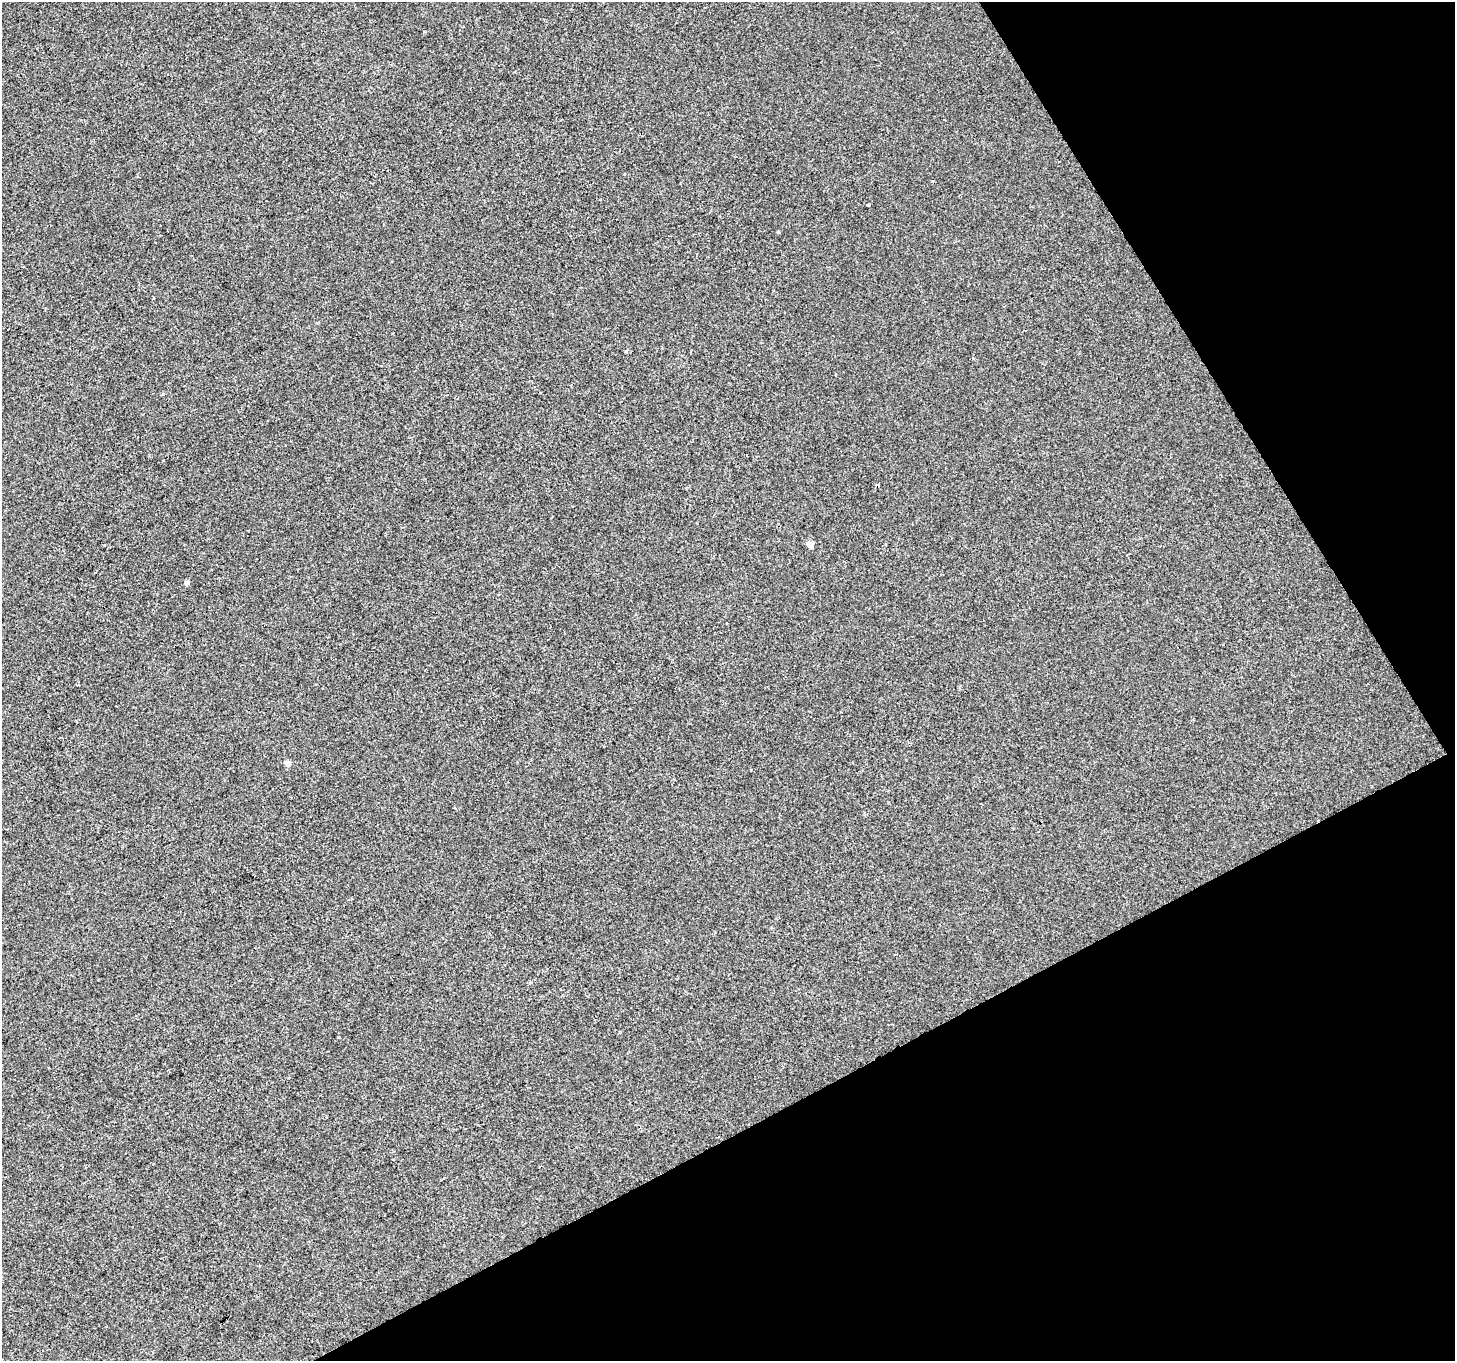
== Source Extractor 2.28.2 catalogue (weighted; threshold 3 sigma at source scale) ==
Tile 12 of 4 x 4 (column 4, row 3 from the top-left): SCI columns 4361-5813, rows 1466-2824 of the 5816 x 5708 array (HDU 1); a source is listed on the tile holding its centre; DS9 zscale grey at full resolution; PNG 1457 x 1363 px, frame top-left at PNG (2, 2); no overlay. Shown black and unused: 27% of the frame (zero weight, under 2 of 3 exposures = <1% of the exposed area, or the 3 px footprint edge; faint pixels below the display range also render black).
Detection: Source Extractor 2.28.2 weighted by HDU 2 'WHT'; one run over the whole footprint, this tile lists its part. Background 6.12e-05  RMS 0.0045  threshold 0.0204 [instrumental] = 3 sigma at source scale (4.5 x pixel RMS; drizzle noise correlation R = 1.50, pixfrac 1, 0.0396/0.0396 arcsec/px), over >= 5 px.
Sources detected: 10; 1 cosmic-ray / hot-pixel residue — not listed; the other 9 listed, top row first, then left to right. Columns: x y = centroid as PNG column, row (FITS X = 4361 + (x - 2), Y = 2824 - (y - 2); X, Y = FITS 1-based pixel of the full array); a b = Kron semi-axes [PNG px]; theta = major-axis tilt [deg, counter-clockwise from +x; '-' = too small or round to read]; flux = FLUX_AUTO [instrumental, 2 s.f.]
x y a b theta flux
869 205 3 3 - 1.2
778 232 4 3 - 0.4
626 351 4 3 - 0.77
163 394 4 3 - 0.63
810 545 5 5 - 4.2
187 583 6 5 - 1.2
727 623 2 2 - 0.41
288 763 5 5 - 2.5
326 1117 3 2 - 0.31